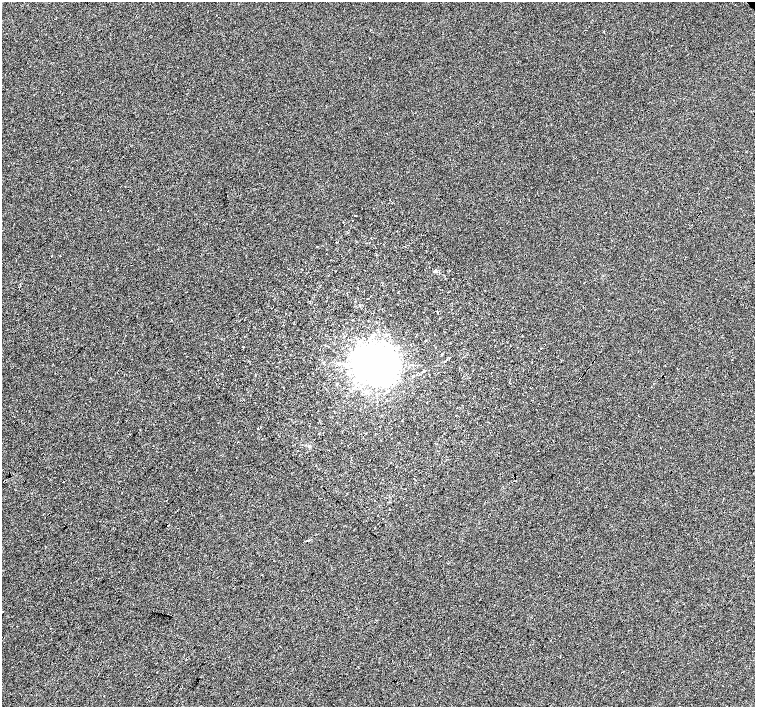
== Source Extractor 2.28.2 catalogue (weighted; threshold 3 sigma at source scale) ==
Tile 7 of 4 x 4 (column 3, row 2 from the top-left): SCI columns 3016-4520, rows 3043-4451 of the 6027 x 6019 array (HDU 1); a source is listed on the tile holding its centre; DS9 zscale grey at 2 x 2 block average (1 PNG px = mean of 2 x 2 image px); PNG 757 x 709 px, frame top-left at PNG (2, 2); no overlay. Shown black and unused: <1% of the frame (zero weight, under 3 of 4 exposures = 2% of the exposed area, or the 3 px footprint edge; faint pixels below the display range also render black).
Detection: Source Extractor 2.28.2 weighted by HDU 2 'WHT'; one run over the whole footprint, this tile lists its part. Background -0.0011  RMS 0.0063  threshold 0.0285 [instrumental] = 3 sigma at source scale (4.5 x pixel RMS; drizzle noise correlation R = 1.50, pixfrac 1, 0.0396/0.0396 arcsec/px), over >= 5 px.
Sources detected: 11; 1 cosmic-ray / hot-pixel residue — not listed; the other 10 listed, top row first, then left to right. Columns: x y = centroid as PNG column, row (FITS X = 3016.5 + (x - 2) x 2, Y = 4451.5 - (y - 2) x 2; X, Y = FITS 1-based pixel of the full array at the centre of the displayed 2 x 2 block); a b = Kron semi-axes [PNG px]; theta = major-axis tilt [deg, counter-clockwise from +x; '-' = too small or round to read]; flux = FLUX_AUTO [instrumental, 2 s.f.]
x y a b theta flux
369 58 2 2 - 0.84
435 271 4 3 - 1.6
442 354 2 2 - 0.65
340 363 3 2 - 1.1
378 364 11 10 - 4600
366 392 4 3 - 2.1
258 429 2 2 - 0.68
167 525 2 2 - 13
308 541 3 2 - 1.2
171 589 2 2 - 2.5
Overlapping masked pixels (flux is a lower limit): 1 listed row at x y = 167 525
Diffuse or blended objects may show on this block-average render without a row.